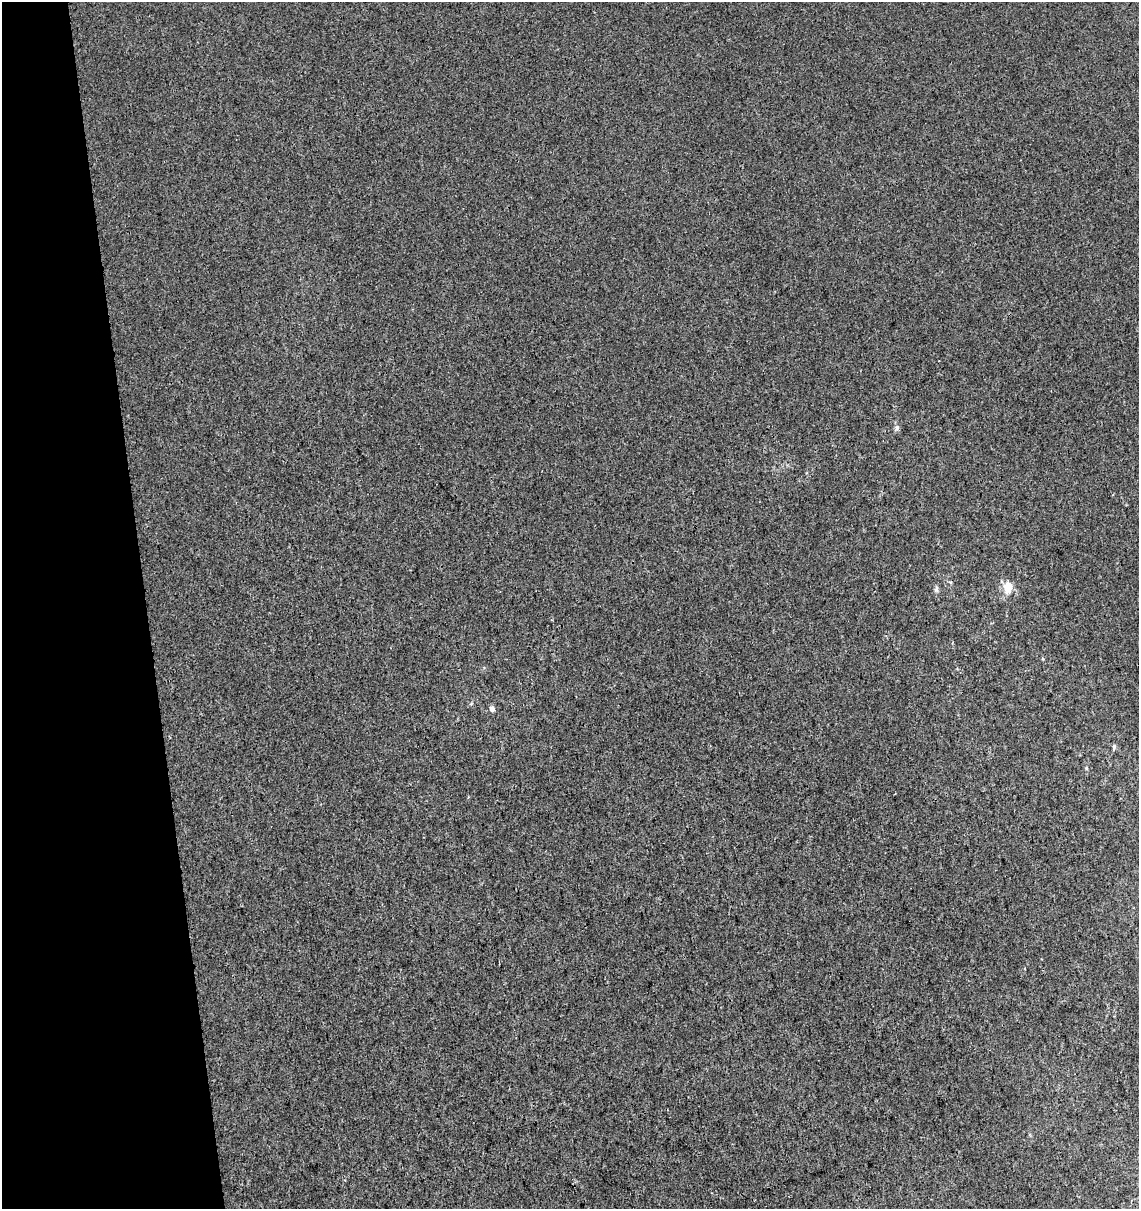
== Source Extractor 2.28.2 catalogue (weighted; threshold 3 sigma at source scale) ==
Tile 5 of 4 x 4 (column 1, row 2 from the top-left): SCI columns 38-1174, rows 2470-3676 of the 4668 x 4938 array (HDU 1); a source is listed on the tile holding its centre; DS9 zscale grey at full resolution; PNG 1141 x 1211 px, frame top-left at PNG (2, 2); no overlay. Shown black and unused: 13% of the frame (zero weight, under 3 of 4 exposures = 5% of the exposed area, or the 3 px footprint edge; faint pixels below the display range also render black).
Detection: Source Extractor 2.28.2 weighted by HDU 2 'WHT'; one run over the whole footprint, this tile lists its part. Background 5.53e-05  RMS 0.0024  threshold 0.0108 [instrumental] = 3 sigma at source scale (4.5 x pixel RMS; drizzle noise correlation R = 1.50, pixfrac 1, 0.0396/0.0396 arcsec/px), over >= 5 px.
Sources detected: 5; all 5 listed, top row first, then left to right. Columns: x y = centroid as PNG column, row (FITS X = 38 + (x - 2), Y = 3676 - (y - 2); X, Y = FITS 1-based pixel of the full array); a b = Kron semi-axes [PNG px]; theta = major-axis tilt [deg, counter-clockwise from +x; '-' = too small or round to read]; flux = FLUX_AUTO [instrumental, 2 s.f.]
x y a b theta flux
897 427 7 6 - 0.62
1008 588 12 9 -86 3.1
936 589 6 6 - 0.46
492 709 7 6 - 0.83
1114 747 6 5 - 0.39